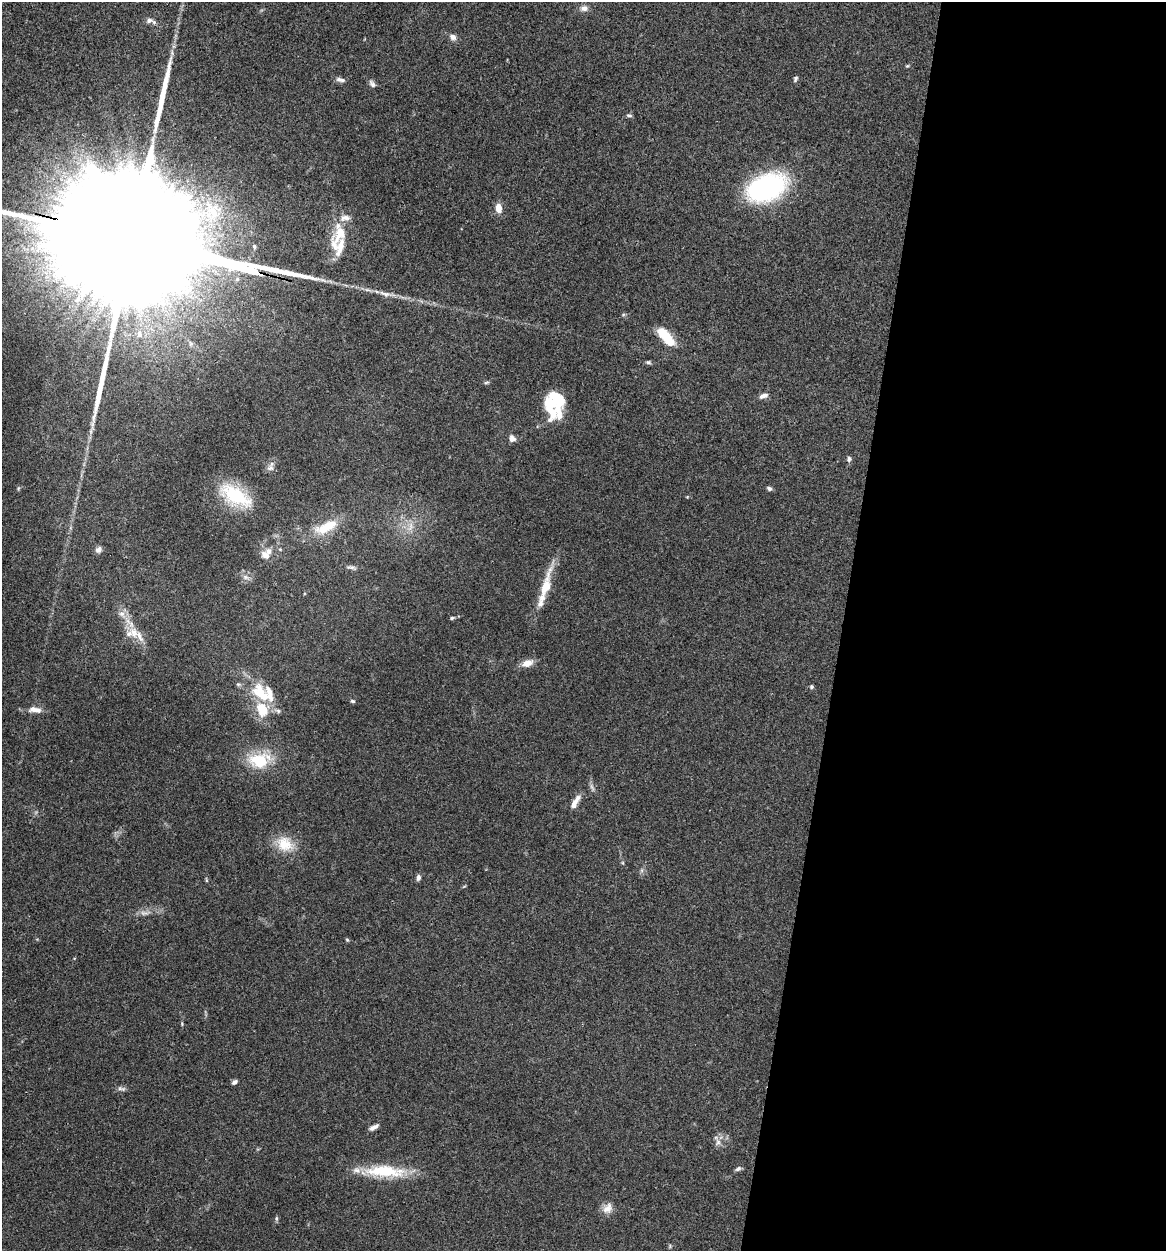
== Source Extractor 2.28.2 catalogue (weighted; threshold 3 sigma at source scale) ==
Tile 12 of 4 x 4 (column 4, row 3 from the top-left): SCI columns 3616-4779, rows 1254-2502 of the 5024 x 5001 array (HDU 1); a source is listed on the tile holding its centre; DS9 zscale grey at full resolution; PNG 1168 x 1253 px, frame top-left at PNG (2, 2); no overlay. Shown black and unused: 28% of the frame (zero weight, under 3 of 4 exposures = <1% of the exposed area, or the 3 px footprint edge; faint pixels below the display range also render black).
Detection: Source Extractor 2.28.2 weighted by HDU 2 'WHT'; one run over the whole footprint, this tile lists its part. Background 0.0777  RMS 0.0062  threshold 0.0278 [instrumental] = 3 sigma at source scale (4.5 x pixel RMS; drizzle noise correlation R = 1.50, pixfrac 1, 0.05/0.05 arcsec/px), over >= 5 px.
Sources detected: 75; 1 inside a brighter object's white glare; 1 long thin detection or spike segment (spike, bleed or trail) — not listed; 17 inside a brighter listed object's ellipse — not listed separately; the other 56 listed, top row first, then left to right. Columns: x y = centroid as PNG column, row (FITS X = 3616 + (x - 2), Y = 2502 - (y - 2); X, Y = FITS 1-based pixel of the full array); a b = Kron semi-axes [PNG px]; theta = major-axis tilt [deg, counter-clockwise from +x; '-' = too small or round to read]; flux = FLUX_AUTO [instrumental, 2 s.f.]
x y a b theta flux
584 8 10 8 4 2.9
149 20 10 7 19 2.4
453 37 9 7 -30 2.8
907 66 5 4 - 0.64
795 79 7 5 66 1.2
340 80 14 6 -13 2.2
372 84 11 6 -51 2
629 115 7 5 -2 1.2
766 188 31 19 23 120
498 208 9 6 -85 5.9
213 212 23 11 -62 12
340 233 29 16 64 16
147 243 150 24 -15 110000
623 315 6 4 20 0.74
139 334 9 7 85 2.4
662 334 15 11 -30 11
648 362 7 4 -9 1.1
763 396 12 6 16 2.8
552 413 31 12 -60 13
512 438 8 7 - 2.9
849 459 7 5 77 1.5
270 468 10 8 17 2.4
18 488 6 4 -73 0.72
769 488 6 5 - 1.4
235 495 38 17 -29 37
326 527 37 14 24 17
410 527 13 5 85 3
98 550 9 7 41 2.3
265 555 14 10 -41 4.9
351 567 13 5 -12 1.9
245 577 8 6 -22 2.3
546 587 50 11 75 16
122 614 10 8 -52 4
452 618 5 4 - 1
134 632 18 12 -67 9.1
527 663 14 8 18 5.6
811 687 5 5 - 1.2
261 693 32 17 -50 22
353 701 6 4 -6 0.95
37 710 11 8 -6 3.5
259 760 28 18 5 25
575 802 18 6 60 5.1
285 844 23 18 -41 14
418 877 8 5 75 1.7
206 880 6 3 -71 0.62
144 913 13 6 -5 2.7
347 940 5 4 - 0.69
182 1024 6 3 -74 0.62
235 1082 7 5 33 1.7
121 1089 13 5 -7 1.8
374 1127 12 5 27 2.6
718 1142 11 8 65 3.2
738 1169 8 5 32 1.6
385 1171 54 14 -3 29
607 1208 15 11 52 5.2
276 1218 6 4 90 0.91
Overlapping masked pixels (flux is a lower limit): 1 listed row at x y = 147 243
Isophote crosses this tile's border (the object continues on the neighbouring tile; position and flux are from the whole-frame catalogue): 1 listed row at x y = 147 243